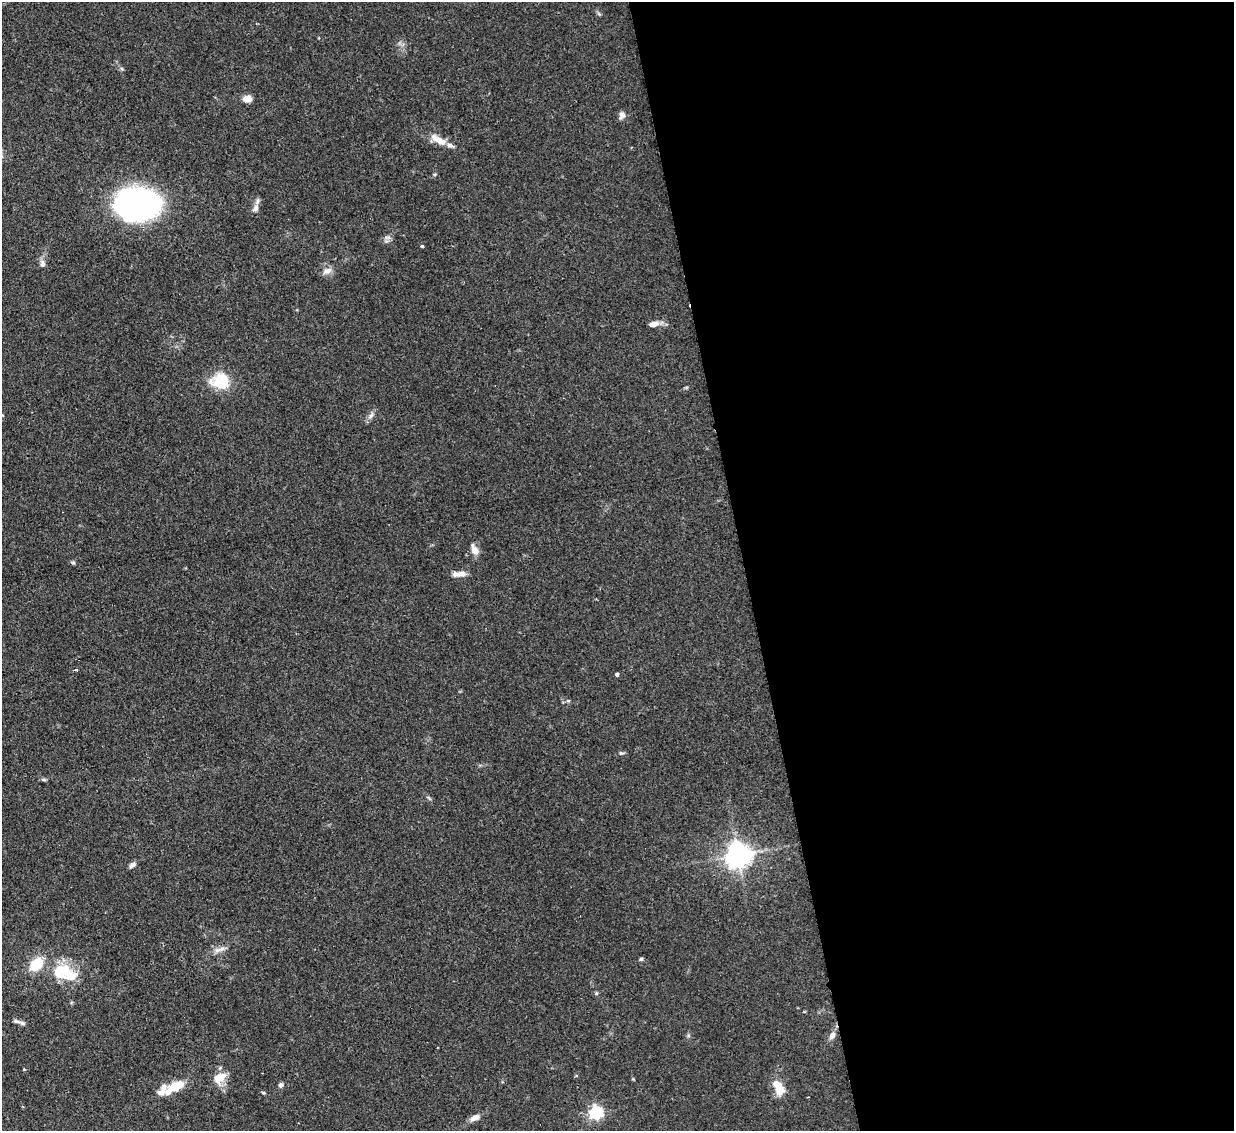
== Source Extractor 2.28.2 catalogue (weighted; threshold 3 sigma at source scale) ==
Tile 8 of 4 x 4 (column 4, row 2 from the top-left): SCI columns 3699-4930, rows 2514-3642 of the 4931 x 4910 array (HDU 1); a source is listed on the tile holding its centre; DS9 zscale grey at full resolution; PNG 1236 x 1133 px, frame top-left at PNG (2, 2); no overlay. Shown black and unused: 40% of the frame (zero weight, under 2 of 3 exposures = <1% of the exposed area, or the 3 px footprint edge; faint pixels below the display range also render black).
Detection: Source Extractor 2.28.2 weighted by HDU 2 'WHT'; one run over the whole footprint, this tile lists its part. Background 0.0828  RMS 0.0061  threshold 0.0275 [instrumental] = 3 sigma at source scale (4.5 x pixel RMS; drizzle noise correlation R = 1.50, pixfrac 1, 0.05/0.05 arcsec/px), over >= 5 px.
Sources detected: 41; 6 inside a brighter listed object's ellipse — not listed separately; the other 35 listed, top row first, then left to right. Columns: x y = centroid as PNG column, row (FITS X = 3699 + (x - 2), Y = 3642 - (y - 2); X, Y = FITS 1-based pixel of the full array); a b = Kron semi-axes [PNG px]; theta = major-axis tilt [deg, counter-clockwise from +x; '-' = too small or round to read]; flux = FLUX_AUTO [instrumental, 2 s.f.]
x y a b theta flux
247 99 10 7 2 4.6
622 115 10 7 65 2.7
439 140 22 8 -30 8.3
137 204 44 31 -1 160
256 208 11 7 75 3
387 237 9 4 8 1.6
422 246 3 3 - 1.2
42 264 10 7 -86 2.5
327 271 14 7 28 3.3
654 324 11 7 11 3.8
221 381 15 13 -8 30
371 416 13 5 55 2.3
475 550 13 7 -64 5.3
73 563 6 4 -1 0.93
461 574 14 6 4 3.8
76 670 4 3 - 1.3
617 674 4 4 - 1.2
621 753 7 5 0 1
44 780 6 4 -19 0.91
738 855 8 7 - 680
132 865 9 5 38 2.2
220 949 17 6 15 3.4
641 959 5 3 - 1.1
62 971 28 22 2 22
596 994 5 3 - 0.72
16 1021 12 6 -16 2.3
832 1035 10 7 58 3.3
24 1070 4 3 - 0.75
220 1077 17 11 38 9.1
281 1085 6 5 - 1.6
177 1086 23 12 24 12
778 1087 18 10 -66 11
263 1093 6 3 -19 0.72
596 1113 6 6 - 120
475 1118 14 7 25 3.6